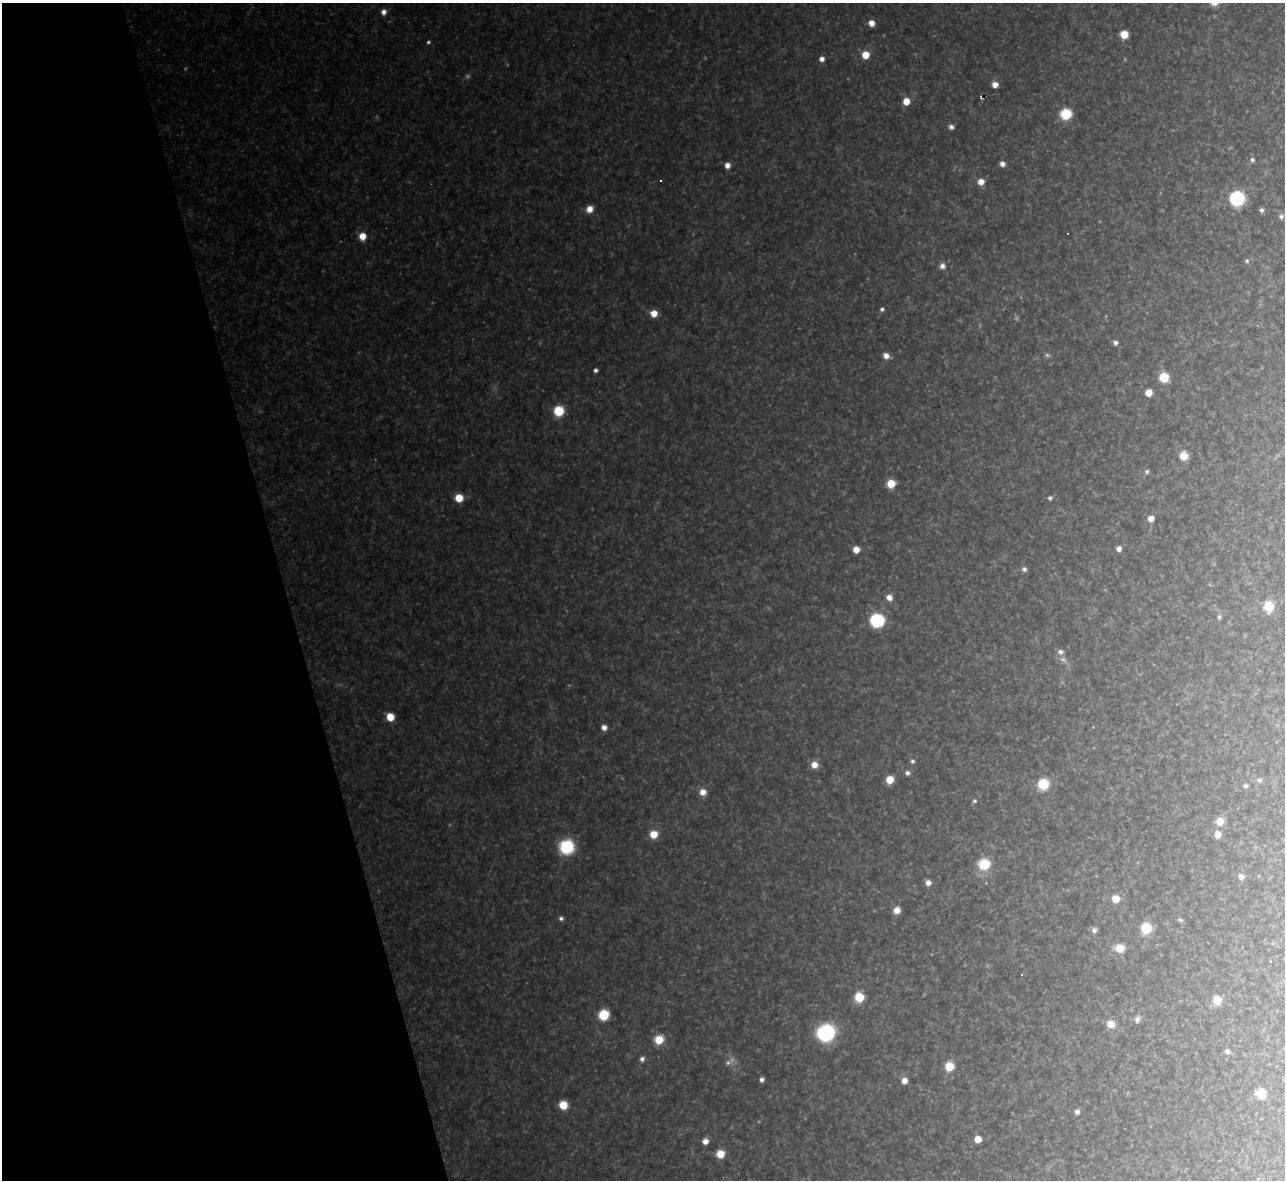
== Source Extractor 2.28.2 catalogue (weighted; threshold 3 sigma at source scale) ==
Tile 5 of 4 x 4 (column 1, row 2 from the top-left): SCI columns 1-1283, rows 2500-3677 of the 5133 x 5115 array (HDU 1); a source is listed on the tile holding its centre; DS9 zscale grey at full resolution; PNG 1287 x 1182 px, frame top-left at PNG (2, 3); no overlay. Shown black and unused: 22% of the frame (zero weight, under 3 of 4 exposures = <1% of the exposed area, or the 3 px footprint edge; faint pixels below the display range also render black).
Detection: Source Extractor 2.28.2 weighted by HDU 2 'WHT'; one run over the whole footprint, this tile lists its part. Background 0.317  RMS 0.019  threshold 0.0874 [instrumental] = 3 sigma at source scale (4.5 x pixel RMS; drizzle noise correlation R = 1.50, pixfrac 1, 0.05/0.05 arcsec/px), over >= 5 px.
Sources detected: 94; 4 too faint to see at this stretch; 2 cosmic-ray / hot-pixel residue — not listed; the other 88 listed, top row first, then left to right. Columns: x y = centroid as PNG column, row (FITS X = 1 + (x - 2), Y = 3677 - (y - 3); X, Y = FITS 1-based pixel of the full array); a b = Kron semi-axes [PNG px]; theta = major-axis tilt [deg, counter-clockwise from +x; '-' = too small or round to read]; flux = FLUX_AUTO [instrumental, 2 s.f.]
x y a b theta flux
384 12 7 6 - 11
871 23 6 6 - 18
1124 34 6 6 - 31
428 42 5 4 - 3.1
865 55 6 6 - 34
822 59 5 5 - 10
995 84 6 5 - 16
906 101 6 6 - 28
1066 114 7 7 - 110
951 127 7 6 - 6.5
1252 160 6 5 - 4.8
1002 164 5 5 - 9.8
727 165 6 6 - 13
660 180 3 2 - 3.6
981 182 7 6 - 17
1237 198 9 8 - 220
589 209 7 6 - 20
1261 210 5 5 - 5.4
1281 216 7 6 - 5.8
362 236 8 7 - 24
1247 261 6 5 - 3.6
942 266 7 7 - 9
882 309 5 5 - 4.4
654 313 6 6 - 26
1115 343 5 5 - 7.6
886 356 7 6 - 13
595 370 4 4 - 5.7
1164 377 6 6 - 80
1148 393 6 5 - 23
559 411 7 7 - 82
1183 456 7 6 - 39
1147 471 6 5 - 4.7
891 483 7 6 - 39
459 498 6 6 - 41
1050 498 5 5 - 4.2
1151 519 6 6 - 15
856 549 6 6 - 20
1119 549 6 5 - 10
1024 569 6 6 - 6.7
889 597 7 7 - 13
1269 606 7 6 - 64
1219 617 7 5 -87 4.7
877 620 8 7 - 250
1060 652 8 7 - 8.4
390 717 6 6 - 43
604 727 5 5 - 11
912 761 6 5 - 4.5
814 765 7 7 - 20
907 773 6 6 - 7
890 780 6 6 - 41
1259 780 8 7 - 4.9
1043 784 7 7 - 86
1246 786 5 5 - 4.9
703 792 8 8 - 17
974 801 5 5 - 3.9
1220 821 7 6 - 29
654 834 7 7 - 30
1218 834 6 6 - 21
567 847 16 16 - 84
984 864 9 9 - 74
1241 877 6 5 - 12
928 883 6 6 - 11
1116 899 6 6 - 33
897 910 7 6 - 18
561 918 6 5 - 5.4
1180 920 8 5 -27 4
1146 928 7 6 - 88
1094 930 7 7 - 7
1120 948 7 6 - 41
859 997 6 6 - 92
1217 1000 5 5 - 58
604 1015 7 6 - 100
1137 1019 9 7 78 7.2
1111 1024 8 7 - 23
826 1033 11 10 - 320
659 1040 8 7 - 44
1227 1051 6 5 - 7.2
642 1059 6 6 - 6.7
728 1063 9 7 49 8
949 1066 6 6 - 55
762 1080 5 4 - 7
904 1080 6 5 - 15
1261 1094 7 6 - 70
563 1105 6 6 - 56
1077 1112 5 5 - 8.2
978 1139 5 5 - 26
705 1141 6 6 - 14
720 1154 7 6 - 35